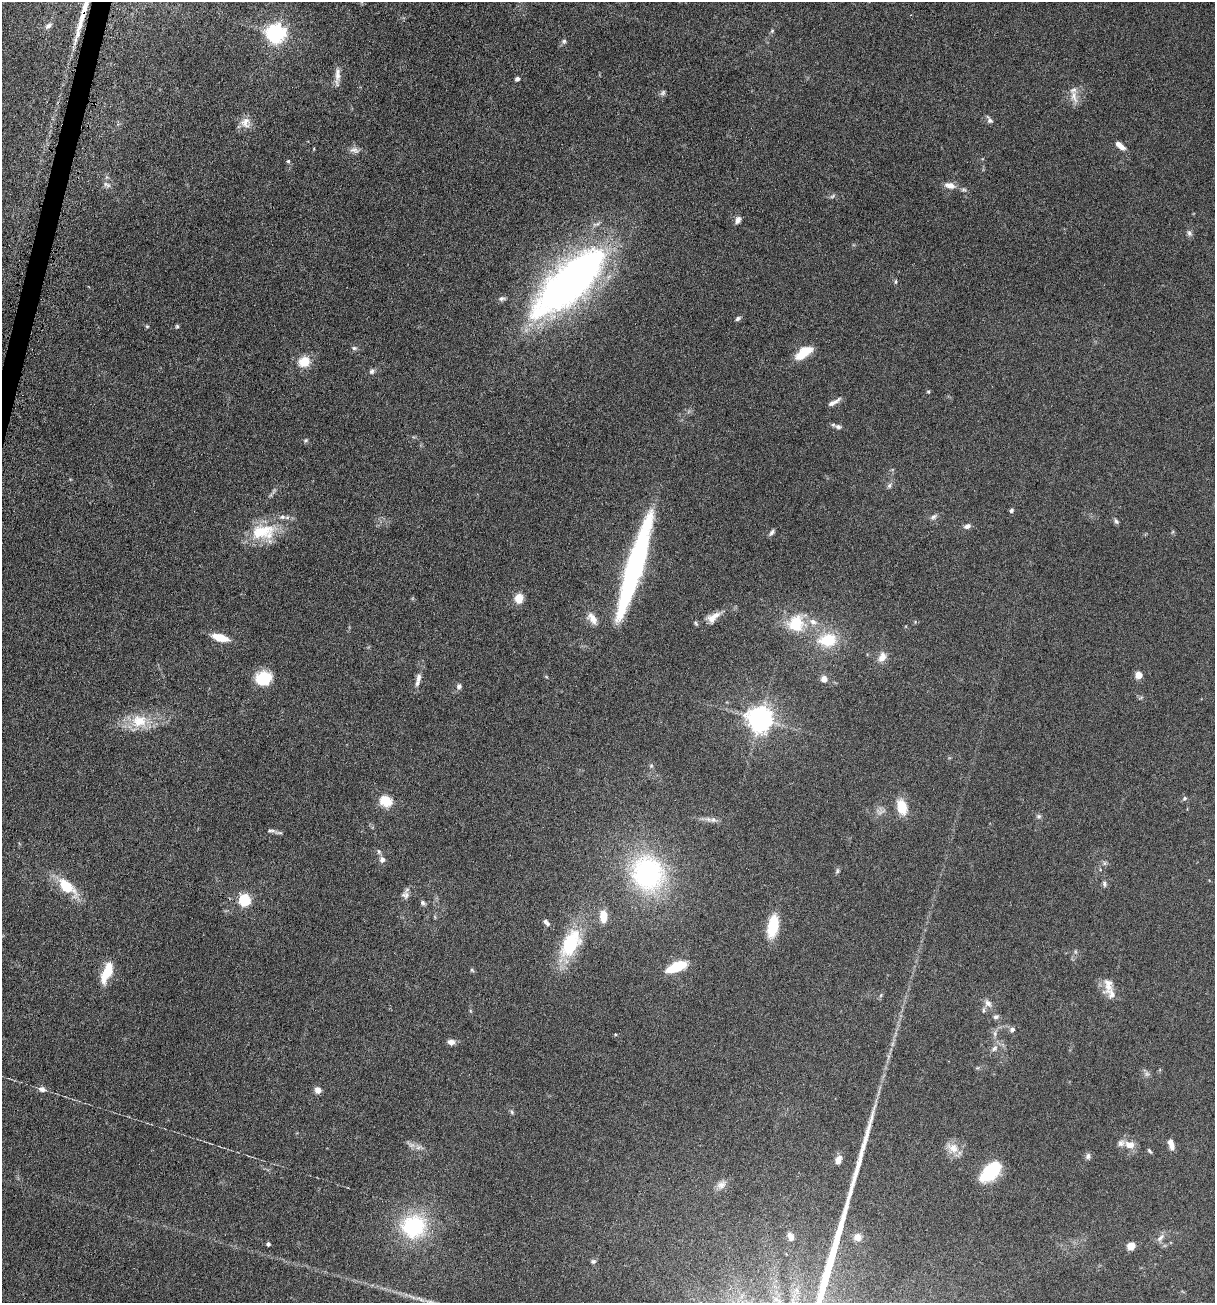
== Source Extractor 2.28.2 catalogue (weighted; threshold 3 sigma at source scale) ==
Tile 11 of 4 x 4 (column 3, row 3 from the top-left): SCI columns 3207-4419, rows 1607-2907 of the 5918 x 5679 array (HDU 1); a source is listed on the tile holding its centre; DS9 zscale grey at full resolution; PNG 1217 x 1305 px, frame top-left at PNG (2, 2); no overlay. Shown black and unused: <1% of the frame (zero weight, under 4 of 7 exposures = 19% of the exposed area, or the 3 px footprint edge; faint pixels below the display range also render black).
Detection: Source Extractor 2.28.2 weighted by HDU 2 'WHT'; one run over the whole footprint, this tile lists its part. Background 0.111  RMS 0.0057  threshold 0.0234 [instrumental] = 3 sigma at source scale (4.09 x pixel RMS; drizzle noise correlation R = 1.36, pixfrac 0.8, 0.05/0.05 arcsec/px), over >= 5 px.
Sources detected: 109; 1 long thin detection or spike segment (spike, bleed or trail) — not listed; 5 inside a brighter listed object's ellipse — not listed separately; the other 103 listed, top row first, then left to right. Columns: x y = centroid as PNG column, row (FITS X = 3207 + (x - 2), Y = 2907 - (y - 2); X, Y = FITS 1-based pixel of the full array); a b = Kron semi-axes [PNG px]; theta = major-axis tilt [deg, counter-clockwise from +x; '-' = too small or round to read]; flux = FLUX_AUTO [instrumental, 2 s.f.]
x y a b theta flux
48 26 10 6 44 1.8
772 31 6 5 - 0.7
276 33 7 7 - 240
564 41 7 5 89 0.99
337 75 20 7 89 3.7
517 79 5 4 - 1.4
663 93 9 6 51 1.1
1074 97 20 8 -76 4.1
990 120 10 6 -54 1.7
245 122 16 12 86 4.7
1120 146 13 6 -39 3.3
354 150 13 8 -3 2.4
288 161 5 5 - 0.66
107 185 11 5 -29 1.6
950 185 15 8 -12 3.8
832 196 8 4 34 0.89
738 220 8 6 64 2.4
1189 233 9 6 -70 1.3
570 281 85 30 43 280
896 282 7 3 81 0.62
501 299 9 6 10 1.4
738 318 7 4 34 1.2
147 326 5 3 - 0.51
177 326 5 5 - 0.68
354 348 7 5 0 1
803 353 20 9 35 11
304 362 12 10 31 9.1
372 371 8 6 58 1.3
928 392 5 4 - 0.57
834 402 18 5 31 2.5
838 427 8 6 -15 1.4
306 440 6 4 -5 0.75
889 485 7 5 69 1.2
1011 510 5 5 - 1
933 517 10 6 29 1.5
1116 521 8 5 -68 1
967 526 9 6 20 1.9
262 532 35 20 4 21
772 532 9 5 58 1.3
635 567 104 15 73 110
519 598 10 8 81 6
713 617 19 10 38 5
592 618 16 9 -56 4.4
796 623 21 19 68 17
220 638 15 7 -15 10
828 640 22 15 6 18
882 657 14 10 66 4
1138 675 5 5 - 11
419 677 14 7 77 2.8
263 678 17 15 15 14
824 679 6 6 - 3.5
459 686 7 6 - 1.6
760 719 8 7 - 540
139 721 24 18 4 14
651 766 6 4 46 0.72
1185 798 7 5 2 0.89
386 801 15 12 -28 8.9
902 807 18 11 -75 9.9
1039 816 7 5 0 1
713 820 9 7 0 1.9
271 831 12 5 5 1.5
379 851 7 5 -69 1
382 859 8 7 - 2.2
837 871 8 4 89 0.85
648 874 41 37 -61 78
1104 884 9 5 -77 1.2
67 887 27 13 -43 15
405 895 10 9 - 2.2
245 900 6 5 - 59
423 903 7 6 - 1.1
603 916 16 9 -88 6.6
548 924 7 6 - 1.4
773 926 21 10 80 18
570 943 33 18 61 32
677 967 23 10 22 15
472 970 6 5 - 0.71
107 972 23 9 67 14
1108 985 23 13 87 5.4
881 995 6 4 71 0.7
988 1003 11 8 -44 2.6
996 1017 7 6 - 1.3
1012 1029 6 6 - 1.5
995 1034 8 4 -90 1.2
451 1042 8 6 -7 2.6
994 1048 9 5 62 1.6
42 1089 11 6 -14 2.2
318 1090 7 6 - 3.3
512 1112 6 4 -71 0.71
1171 1144 13 6 -75 3.6
1130 1145 12 9 -14 4.9
953 1148 18 12 -31 5.7
1149 1151 8 4 -49 0.78
1088 1156 7 7 - 1.5
838 1160 9 6 67 3.7
991 1172 19 11 46 36
721 1185 13 9 26 3
413 1226 26 24 11 43
791 1236 9 6 -67 2.8
857 1237 9 8 - 3.5
1160 1238 12 7 46 2.3
268 1244 4 4 - 1.2
1131 1246 6 6 - 6.7
593 1261 6 5 - 0.96